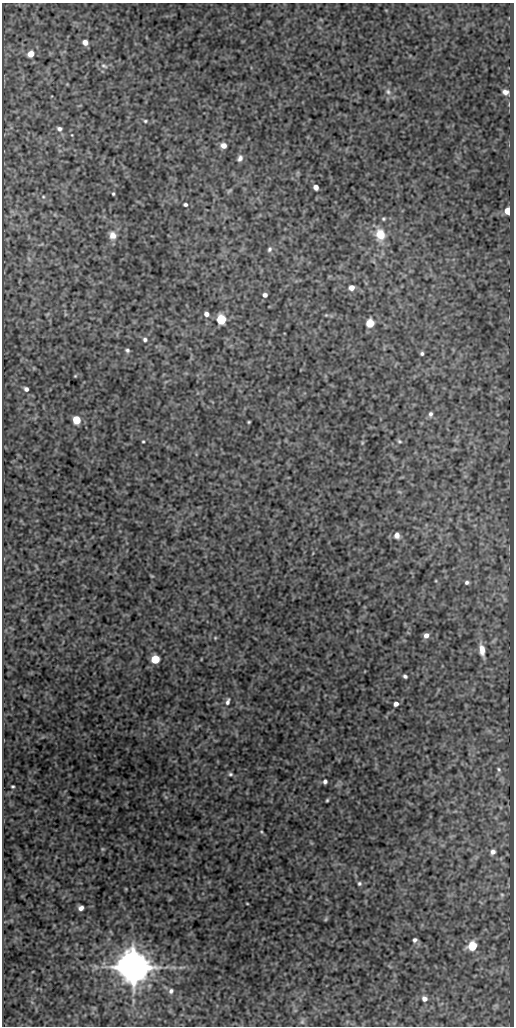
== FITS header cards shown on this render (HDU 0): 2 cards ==
NAXIS1  =                  512
NAXIS2  =                 1024

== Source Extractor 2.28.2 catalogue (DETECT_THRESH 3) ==
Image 512 x 1024 px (HDU 0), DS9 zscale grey, 1 PNG px = 1 image px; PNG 516 x 1028 px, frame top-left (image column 1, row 1024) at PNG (2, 3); no overlay
Background 336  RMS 0.84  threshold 2.52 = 3 sigma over >= 5 px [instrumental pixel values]
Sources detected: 67; all 67 listed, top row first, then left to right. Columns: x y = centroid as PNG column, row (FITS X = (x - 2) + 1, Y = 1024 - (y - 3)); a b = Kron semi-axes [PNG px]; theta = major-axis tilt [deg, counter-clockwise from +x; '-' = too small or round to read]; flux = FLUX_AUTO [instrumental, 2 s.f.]
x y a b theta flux
85 42 6 5 - 340
31 54 5 5 - 630
104 66 10 6 -23 210
388 92 8 6 -43 190
505 92 6 5 - 250
145 121 4 4 - 72
59 129 6 5 - 170
72 135 5 3 - 44
223 145 7 6 - 330
240 158 9 6 62 220
316 187 5 4 - 320
229 191 8 4 35 87
113 194 3 3 - 69
43 197 5 4 - 59
185 205 5 4 - 97
508 211 5 4 - 1100
384 219 5 5 - 80
113 235 9 8 - 450
380 235 13 11 -82 1100
269 249 7 6 - 130
352 287 5 5 - 410
265 295 5 4 - 170
206 314 5 5 - 260
326 315 4 4 - 53
221 319 6 5 - 3600
370 323 5 5 - 1900
145 339 5 5 - 130
127 350 5 4 - 100
422 353 4 4 - 100
75 376 5 4 - 54
26 389 5 5 - 180
430 414 7 5 68 150
76 420 5 5 - 1700
249 422 3 2 - 59
143 441 3 2 - 55
399 441 6 4 -17 87
362 443 6 3 72 62
397 535 7 6 - 300
152 576 5 3 - 50
467 582 5 4 - 120
426 635 5 5 - 290
215 638 5 4 - 57
482 650 15 7 -80 520
155 659 5 5 - 2200
405 676 4 3 - 110
228 702 10 5 74 200
396 704 5 4 - 240
499 769 6 4 -49 81
230 774 6 5 - 100
325 782 4 4 - 150
13 786 3 3 - 73
327 800 4 3 - 68
261 832 5 4 - 63
103 849 5 5 - 64
493 852 6 5 - 220
359 883 5 5 - 93
502 895 5 5 - 73
247 903 3 2 - 40
81 908 5 4 - 220
326 919 6 3 71 56
415 940 4 4 - 130
472 946 6 5 - 2600
133 967 12 9 -58 170000
182 967 12 3 9 160
171 991 7 6 - 150
424 999 6 6 - 220
302 1022 8 6 89 130